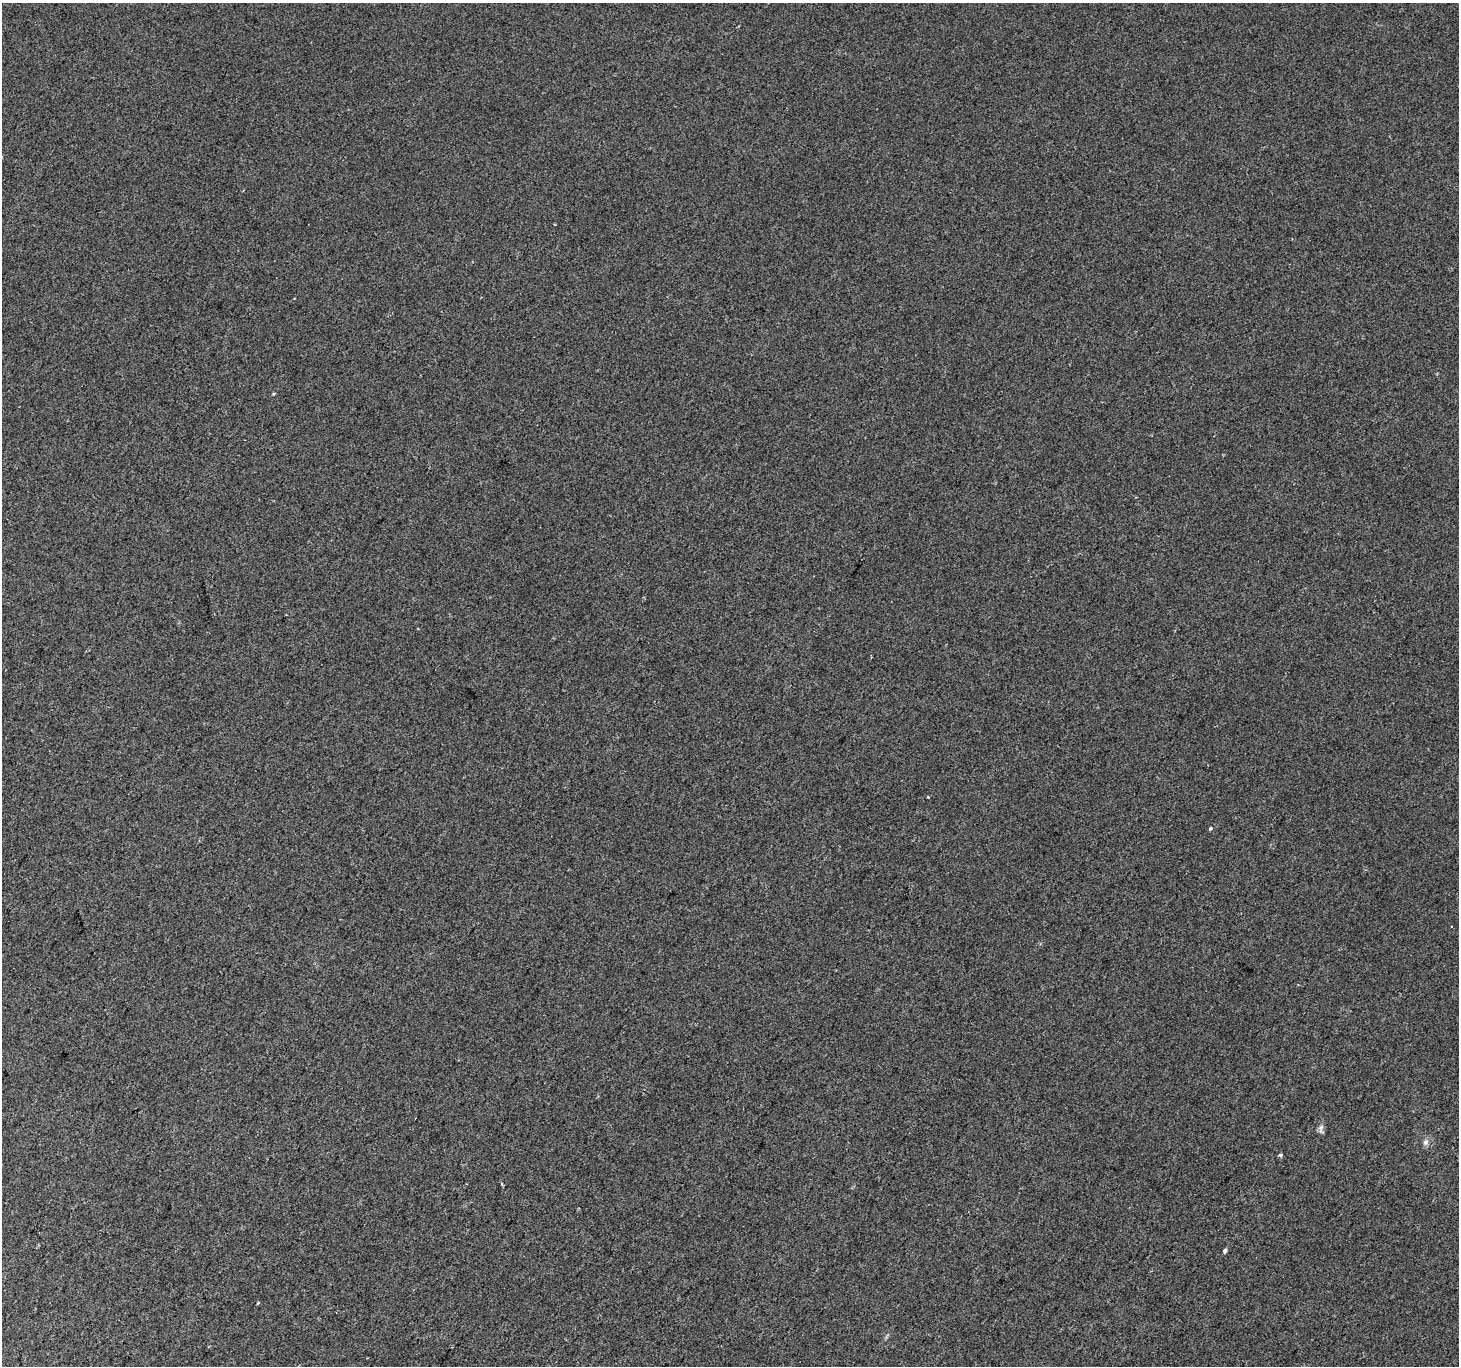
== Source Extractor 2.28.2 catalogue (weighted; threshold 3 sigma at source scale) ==
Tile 7 of 4 x 4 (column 3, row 2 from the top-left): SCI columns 2921-4377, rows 2991-4354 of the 5833 x 5915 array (HDU 1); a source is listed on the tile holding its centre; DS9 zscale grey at full resolution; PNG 1461 x 1368 px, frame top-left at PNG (2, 3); no overlay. Shown black and unused: <1% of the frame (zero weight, under 2 of 3 exposures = <1% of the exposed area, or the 3 px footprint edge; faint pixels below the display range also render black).
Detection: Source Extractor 2.28.2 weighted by HDU 2 'WHT'; one run over the whole footprint, this tile lists its part. Background 0.0134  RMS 0.0059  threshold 0.0267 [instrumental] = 3 sigma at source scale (4.5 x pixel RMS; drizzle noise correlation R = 1.50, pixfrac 1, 0.0396/0.0396 arcsec/px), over >= 5 px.
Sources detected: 8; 1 cosmic-ray / hot-pixel residue — not listed; the other 7 listed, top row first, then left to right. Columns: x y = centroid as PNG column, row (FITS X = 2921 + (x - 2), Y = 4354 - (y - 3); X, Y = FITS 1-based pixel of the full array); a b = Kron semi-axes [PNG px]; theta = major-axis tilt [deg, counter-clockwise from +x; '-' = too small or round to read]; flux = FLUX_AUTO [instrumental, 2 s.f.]
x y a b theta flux
2 157 3 2 - 0.66
1210 829 4 3 - 3
1321 1129 16 6 87 2.2
1425 1142 9 7 70 2.2
1281 1155 4 3 - 3.7
1225 1251 4 4 - 1.6
258 1303 4 3 - 0.52
Isophote crosses this tile's border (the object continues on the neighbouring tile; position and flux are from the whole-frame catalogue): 1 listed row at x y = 2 157